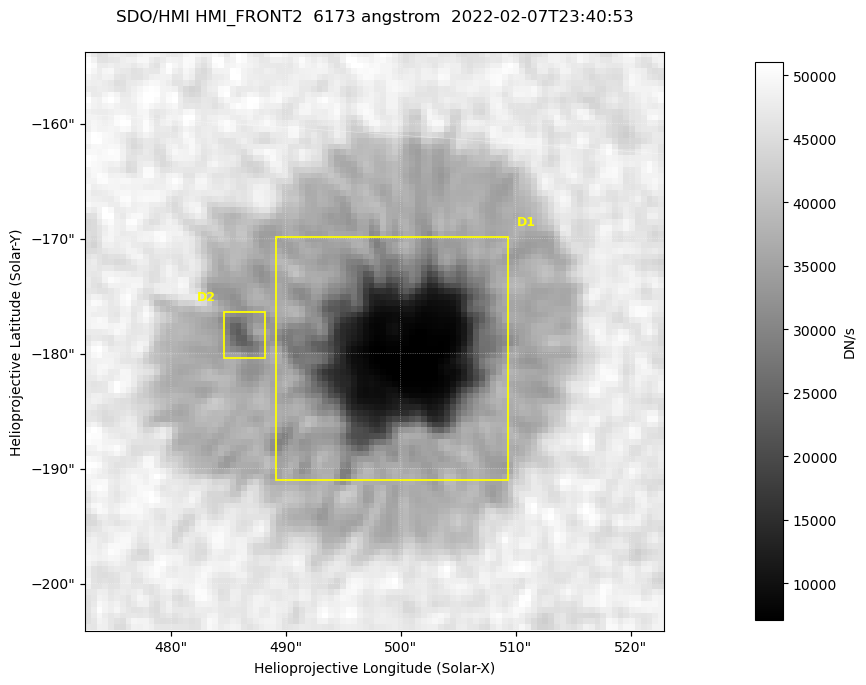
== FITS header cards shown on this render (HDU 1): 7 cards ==
TELESCOP= 'SDO/HMI '           / Telescope
INSTRUME= 'HMI_FRONT2'         / For HMI: HMI_SIDE1, HMI_FRONT2, or HMI_COMBINED
WAVELNTH=                6173. / [angstrom] Wavelength
DATE-OBS= '2022-02-07T23:40:53.600' / [ISO] Observation date {DATE__OBS}
CTYPE1  = 'HPLN-TAN'           / CTYPE1: HPLN
CTYPE2  = 'HPLT-TAN'           / CTYPE2: HPLT
BUNIT   = 'DN/s    '           / Physical Units

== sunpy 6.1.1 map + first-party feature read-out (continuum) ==
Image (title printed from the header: SDO/HMI HMI_FRONT2  6173 angstrom  2022-02-07T23:40:53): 100 x 100 px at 0.504 arcsec/px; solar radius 973 arcsec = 1931 px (partial field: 0.1% of the solar disc is inside the frame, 100% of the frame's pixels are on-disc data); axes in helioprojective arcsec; data unit DN/s (BUNIT, on the colour bar)
Orientation: roll -0.0701 deg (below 1 deg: not rotated)
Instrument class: CONTINUUM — white-light / continuum photospheric image (CONTENT/OBS_TYPE)
Dark features (sunspots / pores): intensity divided by the frame's on-disc median (partial field: no limb-darkening profile); reference = the frame's on-disc median (the 8%-of-disc-diameter window exceeds this field); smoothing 3 px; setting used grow <= 0.7, no closing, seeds <= 0.7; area >= 9 px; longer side >= 3 px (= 1.5 arcsec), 3 px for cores <= 0.7; partial field; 2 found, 2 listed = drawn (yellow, D1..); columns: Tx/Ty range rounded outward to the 2 arcsec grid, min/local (2 s.f., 1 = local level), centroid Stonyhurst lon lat
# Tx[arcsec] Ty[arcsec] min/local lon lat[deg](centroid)
D1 488..510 -192..-170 0.14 +32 -16
D2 484..488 -182..-176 0.54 +31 -16